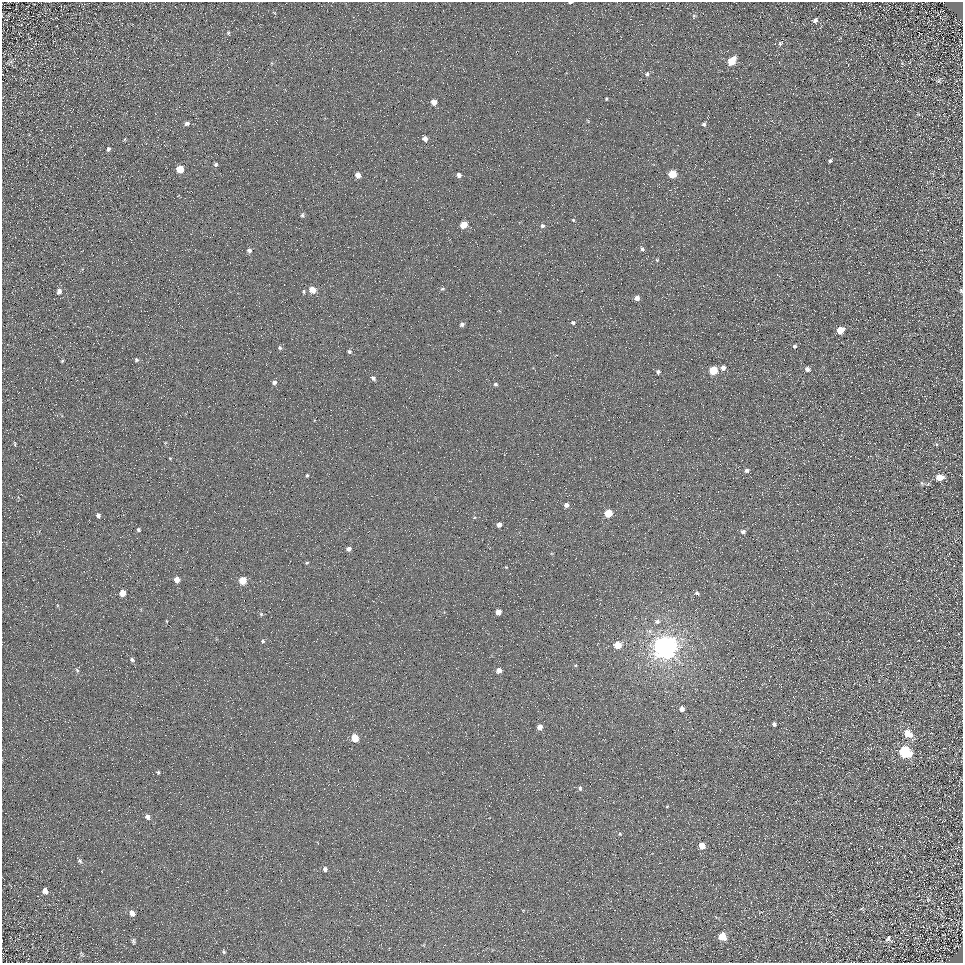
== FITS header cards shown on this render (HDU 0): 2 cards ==
NAXIS1  =                  961
NAXIS2  =                  961

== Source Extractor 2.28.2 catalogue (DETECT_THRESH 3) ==
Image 961 x 961 px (HDU 0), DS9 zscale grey, 1 PNG px = 1 image px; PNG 965 x 965 px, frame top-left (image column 1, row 961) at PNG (2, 2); no overlay
Background 4.34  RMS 8.6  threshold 25.9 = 3 sigma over >= 5 px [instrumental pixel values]
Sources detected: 107; all 107 listed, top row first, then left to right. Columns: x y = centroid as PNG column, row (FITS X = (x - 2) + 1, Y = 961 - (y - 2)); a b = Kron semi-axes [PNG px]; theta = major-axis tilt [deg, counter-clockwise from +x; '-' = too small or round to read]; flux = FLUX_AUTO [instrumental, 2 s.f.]
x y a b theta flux
570 2 5 2 - 860
694 16 6 5 - 930
815 20 7 5 42 1800
228 33 5 4 - 910
780 43 7 6 - 1500
732 61 6 5 - 16000
647 74 6 5 - 1400
938 81 7 5 68 970
606 99 4 3 - 630
433 102 5 4 - 5200
187 123 7 5 27 1800
704 124 6 5 - 1200
124 139 5 3 - 620
425 139 5 5 - 3200
108 149 5 4 - 1400
830 161 4 3 - 1100
216 164 6 5 - 1200
180 169 5 5 - 12000
672 174 5 5 - 16000
358 175 5 4 - 4600
459 175 5 4 - 2800
302 215 6 5 - 1200
573 220 5 4 - 690
463 225 5 5 - 11000
542 226 5 5 - 1600
642 249 7 5 -48 1400
249 250 6 5 - 1800
657 260 4 4 - 660
442 289 6 5 - 1000
312 290 6 5 - 7600
59 291 7 6 - 2500
961 291 5 4 - 940
304 292 6 3 -84 770
637 298 5 4 - 3500
573 323 5 5 - 1200
462 324 6 5 - 1700
840 330 6 5 - 12000
795 346 4 4 - 1300
280 348 6 5 - 1200
349 352 5 4 - 1500
136 360 5 4 - 1100
62 361 4 4 - 680
723 368 5 5 - 3400
807 369 5 5 - 2300
713 370 5 5 - 22000
658 372 5 4 - 1400
373 378 6 5 - 1800
274 382 5 5 - 1800
495 384 5 5 - 1200
165 443 5 3 - 560
14 444 6 3 -81 590
936 444 5 3 - 630
170 458 4 4 - 530
746 470 5 4 - 1700
307 475 4 3 - 940
940 477 6 5 - 8000
922 483 6 5 - 990
566 505 5 5 - 2300
608 513 5 5 - 18000
98 516 6 5 - 1600
499 525 5 4 - 2700
138 530 6 5 - 980
743 532 6 5 - 1800
348 549 4 4 - 2400
307 563 3 3 - 680
506 567 3 3 - 540
177 580 5 5 - 5200
242 581 5 5 - 14000
122 593 5 5 - 7200
697 593 5 5 - 1500
498 612 5 4 - 5500
261 614 5 5 - 1000
166 621 4 3 - 420
657 621 7 6 - 1900
263 641 5 4 - 830
618 645 5 5 - 11000
665 647 8 7 - 880000
132 660 7 6 - 1500
576 665 5 3 - 570
77 670 6 4 -71 1100
499 670 5 5 - 3900
681 709 4 4 - 3400
774 724 4 4 - 1400
540 727 5 5 - 4700
908 734 8 7 - 10000
355 738 5 5 - 12000
905 752 7 6 - 77000
158 772 5 4 - 820
580 788 5 5 - 1100
667 806 5 3 - 490
147 817 6 5 - 2100
619 834 5 4 - 740
702 846 5 5 - 7400
80 861 6 5 - 1100
325 869 6 5 - 2200
45 891 8 6 -63 2900
928 900 6 5 - 1100
862 908 8 3 30 770
132 913 6 5 - 3000
716 917 5 3 - 420
722 936 6 5 - 12000
888 939 10 7 65 2000
133 941 7 4 -82 940
892 941 6 4 65 760
423 945 5 3 - 500
224 952 5 4 - 950
81 954 9 4 -80 860
At the frame edge (FLAGS 8, measured only in part): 2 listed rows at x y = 570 2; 961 291